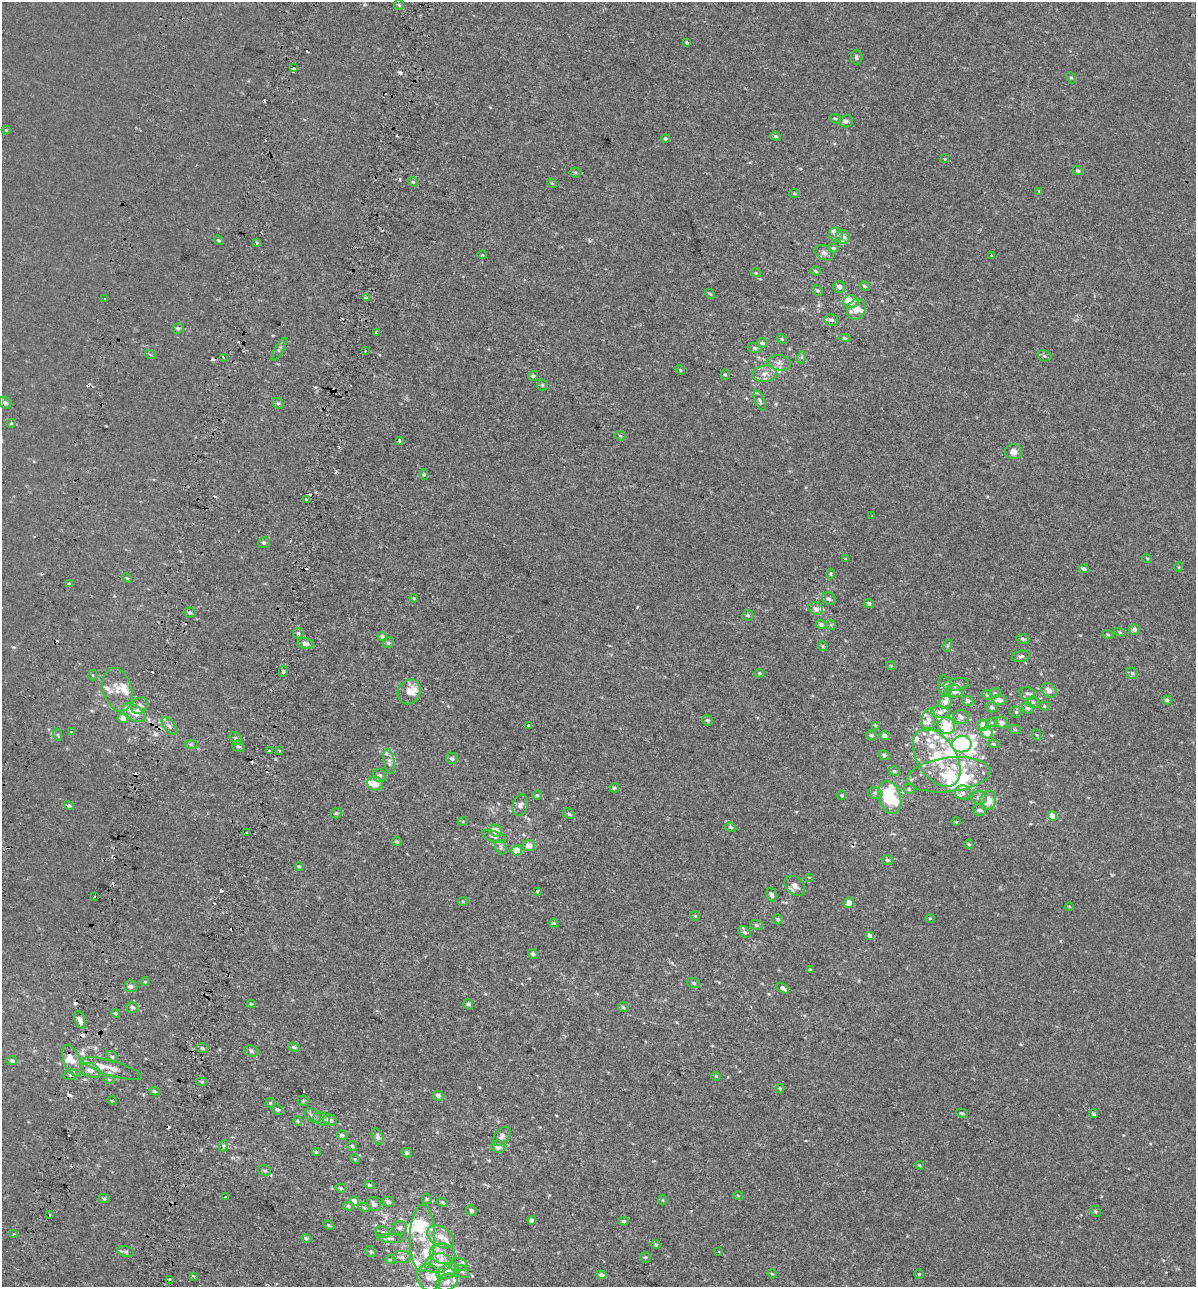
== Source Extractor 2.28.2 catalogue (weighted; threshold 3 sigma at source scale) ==
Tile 7 of 4 x 4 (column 3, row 2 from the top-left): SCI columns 2786-3979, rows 2728-4012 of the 5628 x 5448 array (HDU 1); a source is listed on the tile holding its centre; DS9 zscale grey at full resolution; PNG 1198 x 1289 px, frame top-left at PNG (2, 2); each listed source drawn as its Kron ellipse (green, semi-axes under 4 px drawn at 4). Shown black and unused: <1% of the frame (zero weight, under 2 of 3 exposures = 11% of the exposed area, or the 3 px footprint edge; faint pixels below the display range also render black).
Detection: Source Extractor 2.28.2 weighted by HDU 2 'WHT'; one run over the whole footprint, this tile lists its part. Background 3.74e-04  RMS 0.0032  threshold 0.0146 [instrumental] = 3 sigma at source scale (4.5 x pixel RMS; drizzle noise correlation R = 1.50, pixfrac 1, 0.0396/0.0396 arcsec/px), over >= 5 px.
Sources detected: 377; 6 inside a brighter object's white glare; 26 cosmic-ray / hot-pixel residue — neither listed nor drawn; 59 inside a brighter listed object's ellipse — not listed separately; the other 286 listed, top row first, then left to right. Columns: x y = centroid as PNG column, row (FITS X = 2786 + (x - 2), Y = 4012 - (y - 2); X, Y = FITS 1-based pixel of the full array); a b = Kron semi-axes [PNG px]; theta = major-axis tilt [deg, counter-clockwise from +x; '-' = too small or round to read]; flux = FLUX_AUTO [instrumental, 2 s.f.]
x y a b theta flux
399 5 5 4 - 0.44
687 43 4 3 - 0.4
856 57 7 6 - 0.65
294 68 3 3 - 1.4
1071 78 6 4 -66 0.45
835 119 6 4 -21 0.49
846 121 7 6 - 1.1
6 130 4 4 - 0.28
776 136 5 4 - 0.43
665 138 4 4 - 0.52
945 159 3 3 - 0.26
1078 170 5 4 - 0.74
575 172 5 5 - 0.46
413 182 5 4 - 0.38
552 183 5 4 - 0.36
1039 191 4 4 - 0.25
794 193 5 4 - 0.42
836 235 7 6 - 0.99
843 237 7 6 - 1.3
219 240 5 4 - 0.4
257 242 3 3 - 2.3
833 248 5 4 - 0.68
824 253 10 7 -27 1.3
482 255 5 3 - 0.28
991 255 3 2 - 0.37
816 271 5 4 - 0.49
756 273 5 3 - 0.29
865 286 5 4 - 0.57
839 287 6 5 - 1.7
818 291 5 4 - 0.6
710 294 5 4 - 0.46
105 298 3 2 - 0.26
366 298 4 3 - 3.7
851 302 7 6 - 3.4
856 309 11 8 61 2.8
831 320 7 5 -14 1.1
178 328 6 5 - 0.62
376 333 3 3 - 0.78
845 338 5 4 - 0.59
782 339 5 4 - 0.4
762 343 5 5 - 0.81
755 348 7 5 -12 0.64
279 349 13 3 59 0.65
365 351 2 2 - 0.32
150 354 5 3 - 0.33
1044 356 7 5 -22 0.6
223 357 3 3 - 0.98
802 357 6 4 71 0.43
779 363 11 7 -9 1.6
680 370 5 4 - 0.34
725 374 5 4 - 0.54
765 374 12 8 5 2.2
533 376 5 5 - 0.5
542 385 5 5 - 0.38
760 401 11 4 -64 0.73
5 403 6 5 - 1
278 403 6 5 - 0.53
11 423 4 4 - 0.31
620 436 5 5 - 0.42
399 441 3 3 - 0.52
1013 452 8 7 - 1.8
424 475 5 4 - 0.39
306 499 3 3 - 0.81
872 516 3 2 - 0.3
264 543 5 5 - 0.64
1147 558 5 3 - 0.27
846 559 4 3 - 0.29
1179 567 5 3 - 0.25
1084 569 5 4 - 0.86
830 574 5 3 - 0.36
127 578 5 3 - 0.32
69 583 3 3 - 1
414 598 4 4 - 0.33
829 599 7 5 -30 0.9
869 603 5 4 - 0.84
816 609 7 6 - 1.5
190 612 6 5 - 0.6
748 615 5 5 - 0.58
821 624 5 4 - 0.92
831 625 5 5 - 0.39
1134 629 5 5 - 1.1
1120 632 6 4 -28 0.43
298 633 5 5 - 0.56
1108 635 5 3 - 0.36
382 636 4 4 - 0.59
1023 639 6 5 - 0.67
388 643 6 5 - 0.69
305 644 8 5 -11 1.2
823 646 5 4 - 0.41
947 646 6 4 72 0.47
1021 656 9 5 12 0.77
891 666 5 3 - 0.29
283 671 6 3 77 0.85
760 673 5 4 - 0.42
1132 673 6 5 - 0.78
92 675 5 3 - 0.3
956 685 13 6 10 1.4
945 686 11 6 -78 2.2
117 690 22 14 -74 4.6
1049 690 8 6 -39 2
955 691 8 6 -19 2.1
409 692 13 11 61 3.4
995 693 6 4 19 0.46
1027 693 8 6 -11 0.87
987 695 5 4 - 0.32
999 700 7 5 -3 1.9
1167 700 4 4 - 0.73
968 701 5 5 - 1.1
945 702 7 6 - 1.6
1033 702 6 5 - 0.73
140 706 9 7 47 1.3
1044 706 5 4 - 0.51
992 707 5 5 - 0.8
1028 708 6 5 - 1
940 712 9 6 -8 1.1
1016 712 5 5 - 0.49
134 713 13 7 -32 2.4
961 717 8 7 - 1.2
123 718 5 5 - 1.8
707 720 5 5 - 0.56
928 720 11 6 81 2
992 722 6 4 18 0.48
1001 723 6 5 - 1.4
875 725 4 3 - 0.33
983 725 6 5 - 3.5
169 726 10 5 -53 1.1
528 726 3 3 - 0.82
946 726 8 8 - 6.6
1015 730 6 3 -19 0.38
71 732 3 3 - 0.96
987 733 6 5 - 2.8
58 735 6 4 -71 0.44
871 735 5 4 - 0.59
1037 735 6 3 -69 0.34
885 736 5 4 - 1.4
236 739 7 5 -49 0.69
191 744 7 4 -1 0.59
962 744 10 8 8 43
993 744 5 4 - 0.4
238 746 6 5 - 0.73
279 750 2 2 - 0.32
270 751 3 3 - 0.38
884 755 6 4 -29 0.65
452 758 6 5 - 0.69
937 758 32 19 -58 15
389 761 13 5 -78 1.3
894 771 6 4 -22 0.46
949 775 41 17 6 15
379 776 7 6 - 0.88
375 783 8 7 - 3
614 788 5 4 - 0.55
909 789 6 5 - 0.57
963 792 8 7 - 1.1
875 793 7 5 -16 0.81
537 795 5 5 - 0.39
842 795 5 4 - 0.46
890 797 17 11 -72 23
979 798 7 7 - 1.5
988 800 9 8 - 4.2
520 805 11 7 76 1.4
69 806 5 4 - 0.61
979 810 6 6 - 1
336 813 5 5 - 0.49
569 814 6 4 -30 0.64
1052 816 5 4 - 3.6
463 821 5 3 - 0.28
956 822 5 3 - 0.3
731 827 6 4 -26 0.45
496 831 6 5 - 2.8
247 832 3 2 - 0.68
494 837 12 5 -19 1
397 842 5 4 - 0.54
969 844 5 4 - 0.52
529 846 6 5 - 2.2
501 847 7 5 -62 0.77
517 850 5 5 - 4
887 860 5 5 - 0.59
299 866 4 4 - 0.45
809 878 4 2 - 0.33
795 886 12 8 -43 1.6
537 891 3 3 - 1.1
772 895 7 5 -77 0.89
94 897 3 2 - 0.46
463 901 5 3 - 0.33
849 903 5 5 - 2.5
1069 906 4 3 - 0.24
695 916 5 4 - 0.34
930 918 5 3 - 0.26
778 919 5 4 - 0.61
554 923 5 4 - 0.32
756 925 6 5 - 0.63
745 932 7 5 -39 0.68
870 935 4 3 - 2.9
533 954 5 4 - 0.87
810 969 3 3 - 2.5
145 982 4 4 - 0.29
694 983 6 5 - 0.59
131 986 7 6 - 1.1
783 988 7 4 -34 1
251 1004 4 4 - 0.46
468 1004 5 4 - 0.66
132 1007 6 5 - 0.72
623 1007 5 5 - 0.51
116 1013 5 4 - 0.46
80 1020 9 5 -74 1.8
294 1047 6 4 -18 0.67
202 1048 6 5 - 0.72
251 1051 7 5 -20 0.65
112 1057 6 5 - 0.62
12 1061 5 4 - 0.74
72 1061 17 8 -68 3.4
112 1068 31 7 -17 3.6
90 1070 10 7 -20 2
70 1075 7 5 11 0.85
716 1076 5 4 - 0.36
109 1079 5 4 - 0.36
202 1082 6 4 0 0.48
780 1088 5 4 - 0.33
154 1091 5 4 - 0.54
438 1096 5 5 - 1.2
112 1101 5 3 - 0.26
303 1101 5 5 - 0.4
270 1103 5 5 - 0.38
277 1110 6 5 - 0.7
962 1113 6 4 -16 0.53
1094 1114 5 4 - 0.5
313 1115 9 6 -31 1.3
322 1119 8 6 -18 1
330 1120 7 5 -22 1.4
297 1121 4 4 - 0.36
342 1135 5 4 - 1.1
502 1136 11 7 50 1.3
378 1137 8 5 -70 1
223 1146 6 4 72 0.47
352 1146 5 5 - 0.41
498 1147 7 6 - 2
316 1152 4 4 - 0.51
407 1153 5 4 - 0.77
355 1159 5 4 - 0.33
920 1165 4 3 - 0.37
265 1170 6 5 - 0.62
369 1185 5 4 - 0.57
341 1188 5 4 - 0.62
738 1196 5 3 - 0.27
225 1197 3 3 - 1.4
104 1198 5 4 - 0.57
427 1199 5 5 - 0.4
663 1200 5 3 - 0.26
354 1201 5 4 - 2.7
388 1202 6 5 - 0.92
442 1202 5 4 - 0.47
374 1204 8 6 -46 1.1
348 1206 5 4 - 0.5
364 1207 6 3 -21 0.41
471 1210 5 5 - 0.61
1095 1211 5 5 - 0.56
50 1215 3 2 - 0.48
532 1220 4 4 - 1.2
624 1221 5 4 - 0.49
329 1225 6 4 -28 0.47
399 1228 7 6 - 0.93
383 1232 7 5 -21 0.83
14 1233 3 3 - 0.36
441 1237 15 10 -33 3.2
306 1238 5 4 - 0.57
391 1238 13 4 -4 0.99
422 1238 33 12 89 8.4
656 1245 4 4 - 0.59
126 1251 8 5 -12 0.68
371 1252 6 5 - 0.6
719 1252 3 3 - 1.2
443 1254 13 10 -14 2.8
402 1257 9 6 -2 1.1
645 1257 5 5 - 0.58
390 1260 5 4 - 0.41
438 1263 13 9 15 3.4
458 1265 9 6 -3 1.2
448 1271 12 6 25 1.9
462 1272 8 6 -33 0.92
772 1274 5 3 - 0.29
919 1274 5 5 - 0.35
601 1275 5 4 - 1
193 1276 3 3 - 1.2
429 1278 13 11 -69 2.7
170 1279 3 2 - 0.51
447 1282 11 8 19 1.7
Overlapping masked pixels (flux is a lower limit): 1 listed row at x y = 112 1068
Isophote crosses this tile's border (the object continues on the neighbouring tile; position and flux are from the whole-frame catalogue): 1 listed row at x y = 447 1282